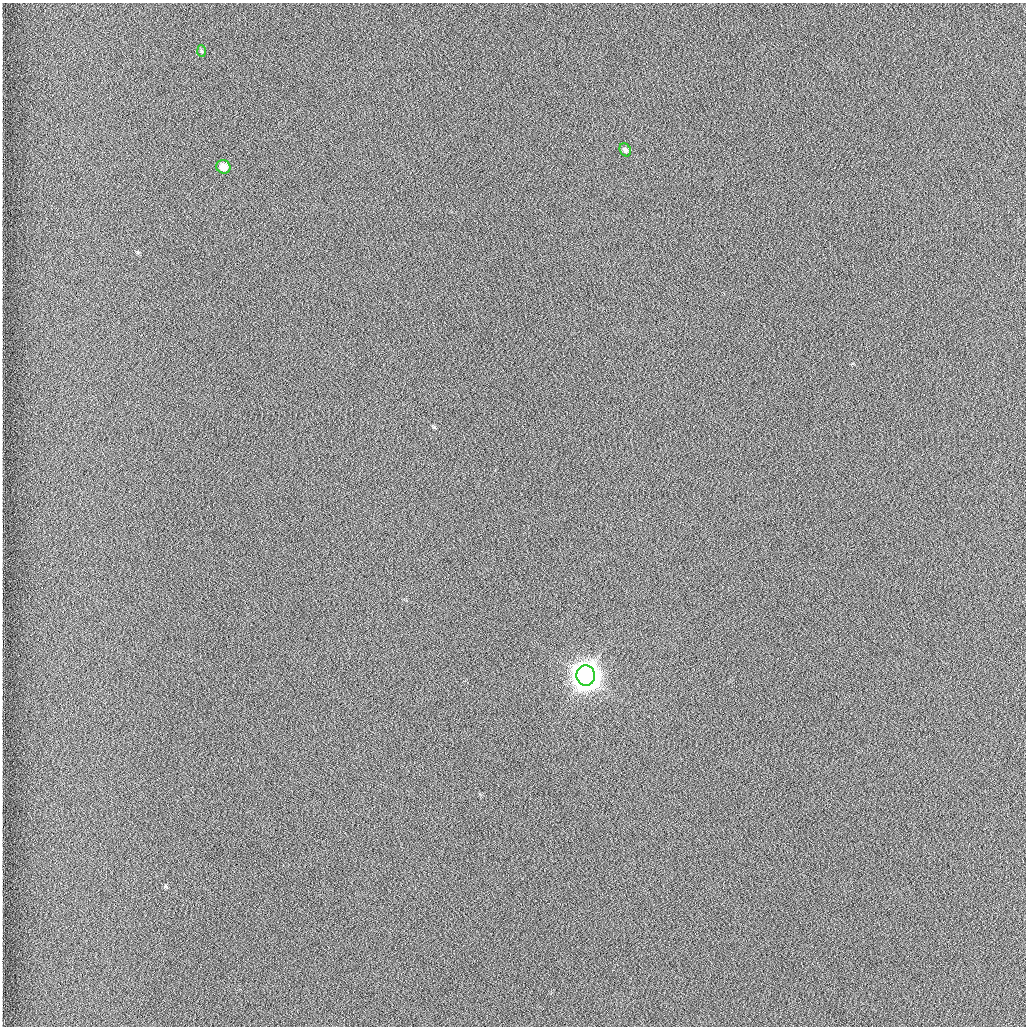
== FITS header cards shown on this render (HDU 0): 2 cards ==
NAXIS1  =                 1024 /fastest changing axis
NAXIS2  =                 1024 /next to fastest changing axis

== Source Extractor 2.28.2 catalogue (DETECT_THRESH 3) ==
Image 1024 x 1024 px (HDU 0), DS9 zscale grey, 1 PNG px = 1 image px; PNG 1028 x 1028 px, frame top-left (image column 1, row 1024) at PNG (2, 3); each listed source drawn as its Kron ellipse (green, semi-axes under 4 px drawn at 4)
Background 1260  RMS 5.9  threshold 17.7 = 3 sigma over >= 5 px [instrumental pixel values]
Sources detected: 4; all 4 listed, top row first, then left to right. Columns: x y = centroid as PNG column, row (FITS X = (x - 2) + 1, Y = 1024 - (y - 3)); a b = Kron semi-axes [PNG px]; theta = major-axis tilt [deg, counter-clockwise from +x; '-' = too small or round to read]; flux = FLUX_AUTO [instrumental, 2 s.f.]
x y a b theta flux
201 51 6 4 -87 560
625 150 7 5 -55 960
223 167 7 6 - 3300
586 676 10 9 - 910000